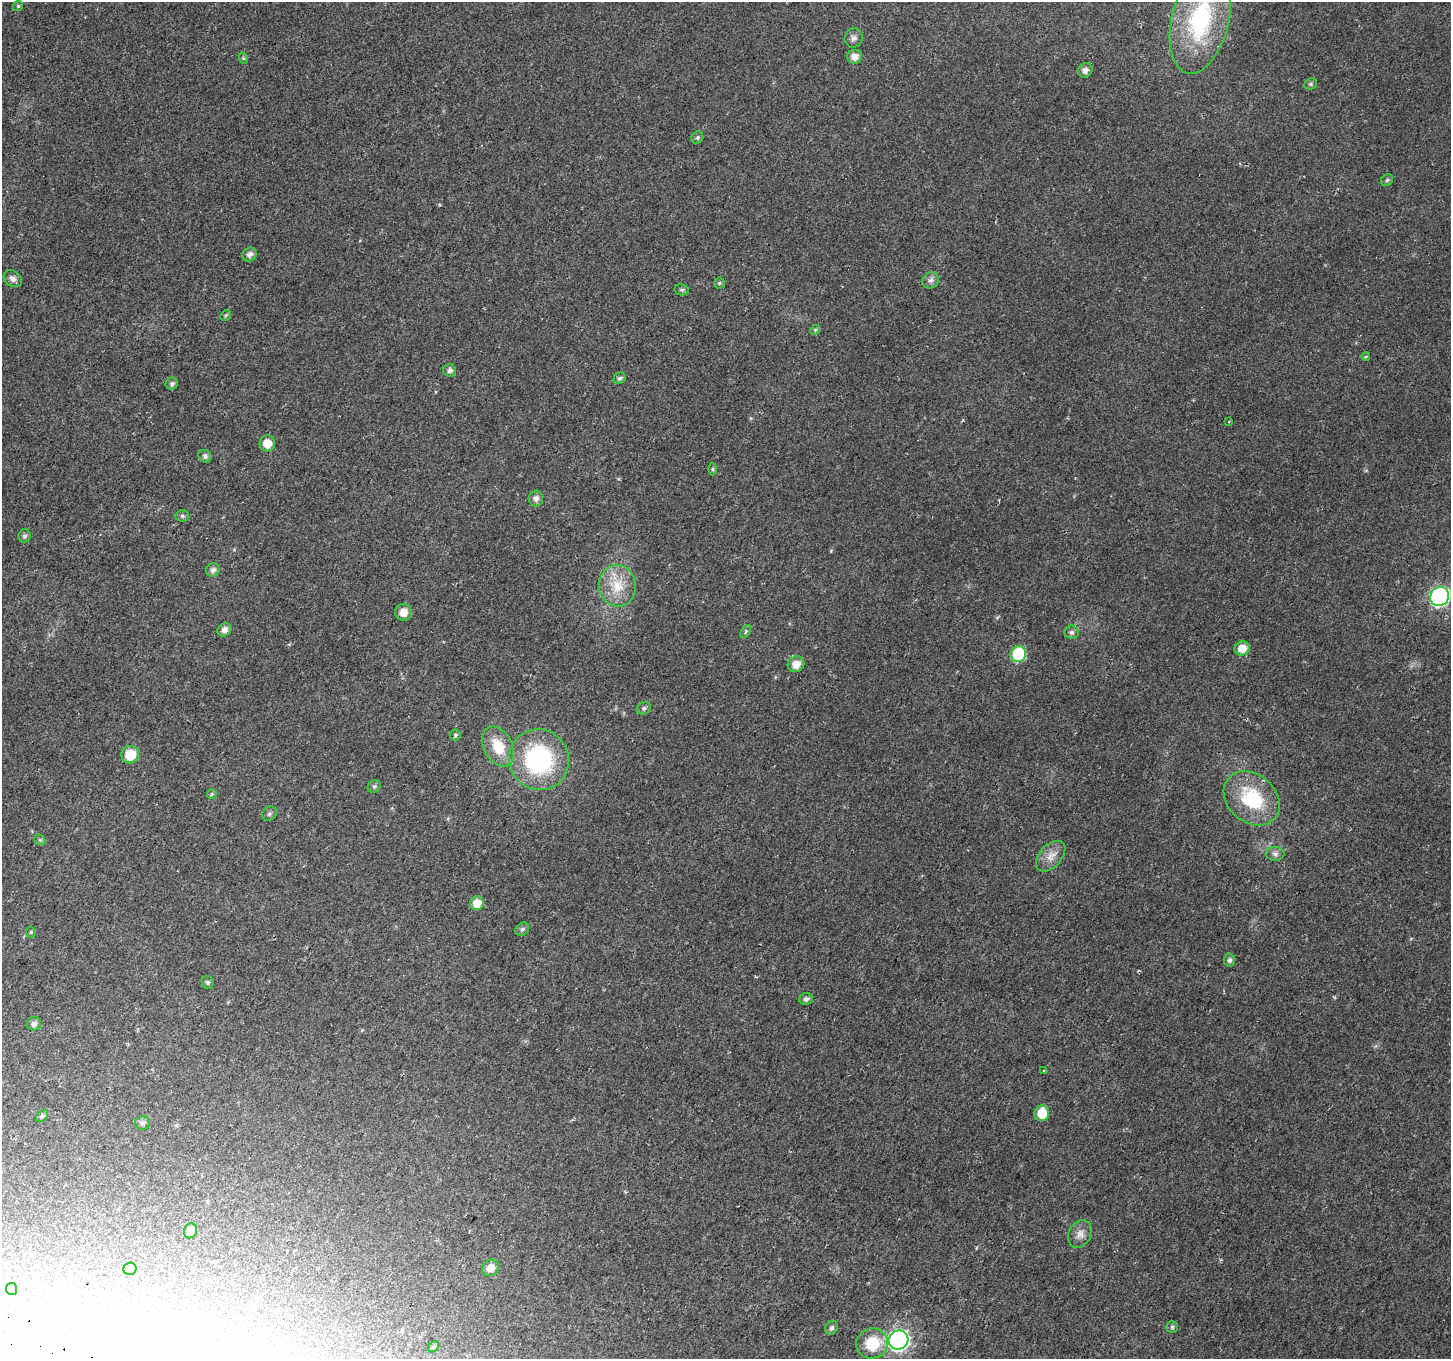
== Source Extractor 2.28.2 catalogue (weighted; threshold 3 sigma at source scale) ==
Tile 7 of 4 x 4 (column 3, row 2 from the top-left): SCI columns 2935-4383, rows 3030-4386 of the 5859 x 5992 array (HDU 1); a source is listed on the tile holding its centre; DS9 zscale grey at full resolution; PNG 1453 x 1361 px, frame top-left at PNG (2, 2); each listed source drawn as its Kron ellipse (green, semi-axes under 4 px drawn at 4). Shown black and unused: <1% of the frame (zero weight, under 2 of 3 exposures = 3% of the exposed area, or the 3 px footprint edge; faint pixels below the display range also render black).
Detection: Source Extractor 2.28.2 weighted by HDU 2 'WHT'; one run over the whole footprint, this tile lists its part. Background 0.0266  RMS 0.0078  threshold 0.0352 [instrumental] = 3 sigma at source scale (4.5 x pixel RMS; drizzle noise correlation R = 1.50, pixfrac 1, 0.0396/0.0396 arcsec/px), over >= 5 px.
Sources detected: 72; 1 inside a brighter object's white glare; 1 cosmic-ray / hot-pixel residue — neither listed nor drawn; the other 70 listed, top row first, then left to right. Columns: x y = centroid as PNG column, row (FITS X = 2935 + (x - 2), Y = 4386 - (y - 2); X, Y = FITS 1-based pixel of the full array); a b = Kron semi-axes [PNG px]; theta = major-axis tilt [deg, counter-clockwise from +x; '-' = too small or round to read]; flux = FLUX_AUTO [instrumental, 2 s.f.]
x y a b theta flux
18 6 5 4 - 1
1200 20 55 28 76 96
854 38 10 8 64 3.1
855 57 7 7 - 5.7
243 58 6 4 -71 0.95
1085 70 7 6 - 3.6
1311 84 7 5 21 1.4
697 138 6 5 - 1.4
1387 180 6 5 - 1.4
250 255 7 6 - 3.5
13 279 10 7 -41 3.3
931 280 9 7 38 3
719 283 5 5 - 1.1
682 290 7 5 -11 1.6
226 315 6 4 45 1
815 330 5 4 - 0.94
1366 356 4 2 - 0.67
450 370 6 6 - 2.8
619 378 6 5 - 1.7
172 383 6 6 - 1.8
1229 422 3 2 - 0.54
267 443 8 7 - 9.7
205 456 7 6 - 2.1
713 469 6 4 90 1.2
536 498 8 7 - 3.1
182 516 7 5 -3 1.6
24 536 7 6 - 1.8
213 570 7 6 - 2.9
617 586 21 18 -82 20
1440 597 10 9 - 210
403 612 8 8 - 7.1
224 630 7 6 - 3.9
746 631 7 4 60 1.3
1072 632 7 6 - 2.2
1242 648 7 7 - 9.1
1019 654 8 7 - 62
796 664 8 7 - 7.6
644 708 7 6 - 1.7
455 735 5 5 - 1.2
498 746 21 14 -63 19
130 755 9 8 - 18
539 760 30 30 - 88
374 786 7 6 - 1.5
212 794 5 4 - 0.99
1252 798 31 24 -41 48
269 814 8 6 45 1.7
40 840 6 4 -42 1.1
1275 854 9 7 -2 2.7
1051 856 18 11 48 8.4
477 903 7 6 - 11
522 929 7 6 - 1.9
31 932 5 5 - 0.97
1229 960 6 6 - 1.9
208 982 6 6 - 1.4
806 999 6 6 - 2.2
34 1024 7 6 - 2.7
1044 1071 3 2 - 0.89
1042 1113 8 7 - 16
42 1116 7 4 45 1.4
142 1123 7 6 - 2.3
190 1231 7 6 - 4.6
1080 1234 14 11 61 6
490 1268 9 7 43 6.5
130 1269 6 6 - 2
12 1289 6 5 - 1.5
1172 1327 5 5 - 1.3
832 1328 7 6 - 2.1
898 1340 10 9 - 340
872 1343 16 15 - 25
433 1347 6 4 42 1.2
Isophote crosses this tile's border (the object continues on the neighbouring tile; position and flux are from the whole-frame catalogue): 1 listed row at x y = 1200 20